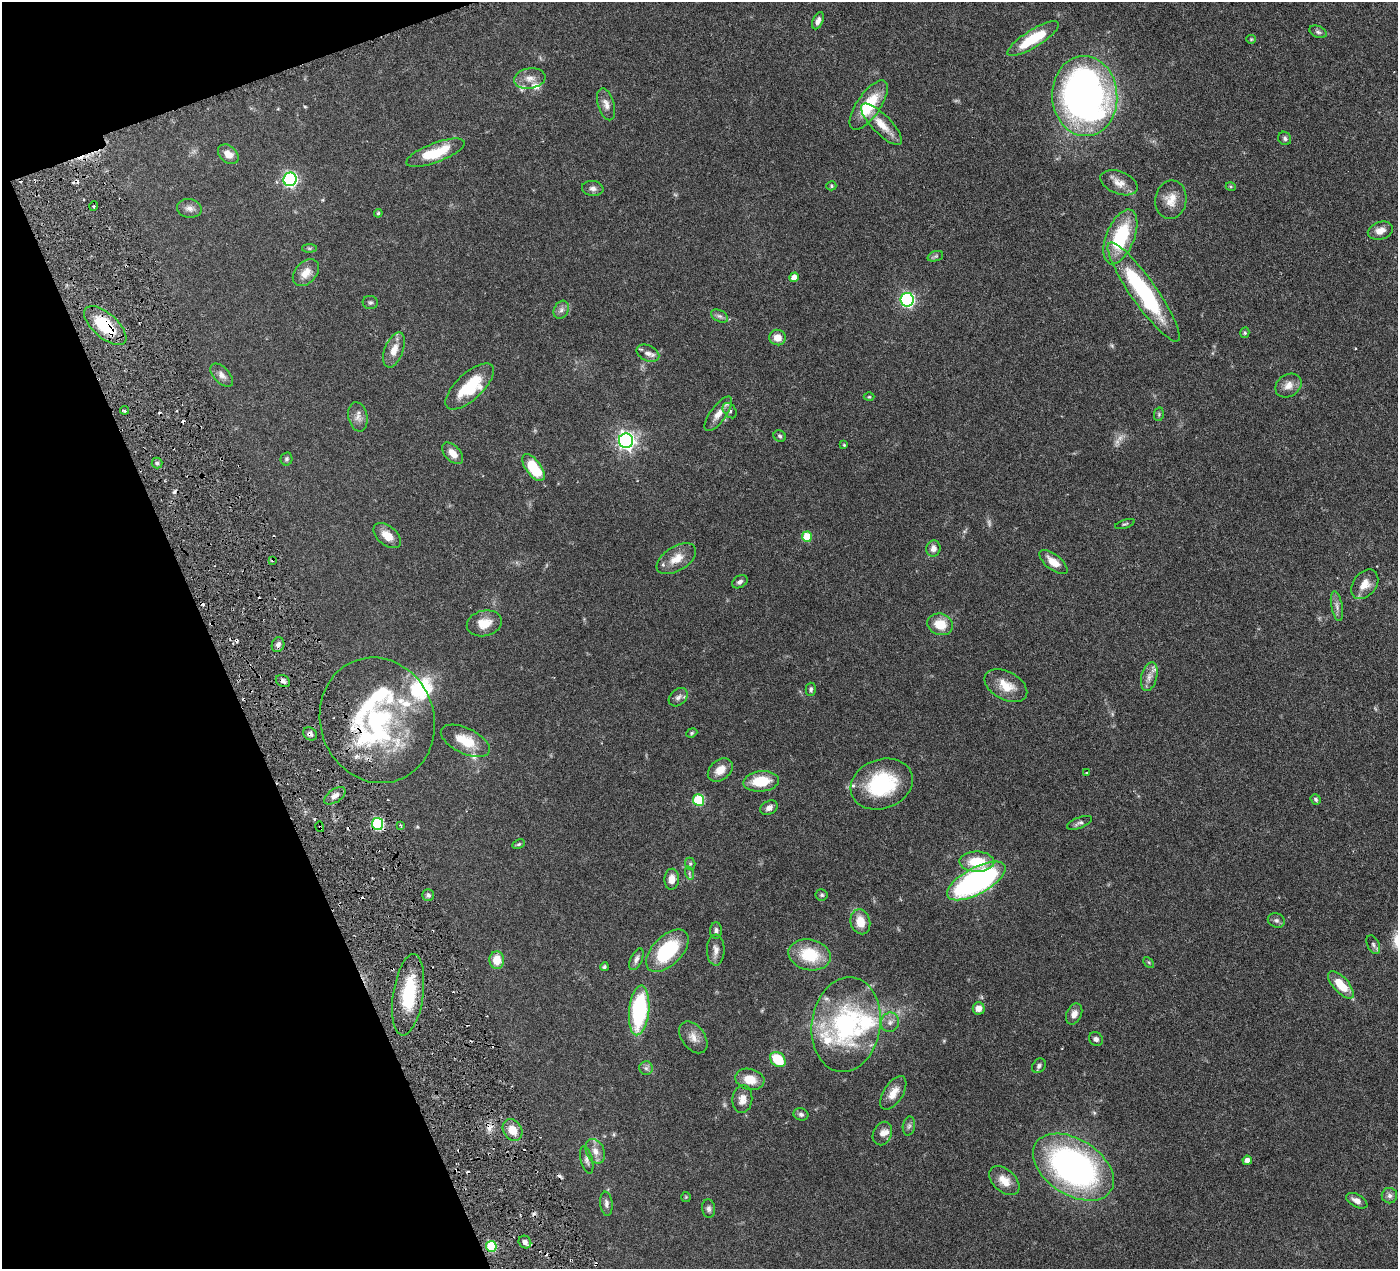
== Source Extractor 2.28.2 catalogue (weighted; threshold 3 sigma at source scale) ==
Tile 5 of 4 x 4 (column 1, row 2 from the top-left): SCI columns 7-1402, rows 2837-4103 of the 5599 x 5543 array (HDU 1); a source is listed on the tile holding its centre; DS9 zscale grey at full resolution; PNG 1400 x 1271 px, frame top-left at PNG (2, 2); each listed source drawn as its Kron ellipse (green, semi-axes under 4 px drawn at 4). Shown black and unused: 18% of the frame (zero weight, under 3 of 6 exposures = <1% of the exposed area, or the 3 px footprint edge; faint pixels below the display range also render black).
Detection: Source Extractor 2.28.2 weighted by HDU 2 'WHT'; one run over the whole footprint, this tile lists its part. Background 0.0864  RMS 0.0036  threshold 0.0149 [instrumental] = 3 sigma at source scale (4.09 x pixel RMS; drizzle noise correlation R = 1.36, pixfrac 0.8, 0.05/0.05 arcsec/px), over >= 5 px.
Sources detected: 174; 2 too faint to see at this stretch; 2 inside a brighter object's white glare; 20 cosmic-ray / hot-pixel residue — neither listed nor drawn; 13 inside a brighter listed object's ellipse — not listed separately; the other 137 listed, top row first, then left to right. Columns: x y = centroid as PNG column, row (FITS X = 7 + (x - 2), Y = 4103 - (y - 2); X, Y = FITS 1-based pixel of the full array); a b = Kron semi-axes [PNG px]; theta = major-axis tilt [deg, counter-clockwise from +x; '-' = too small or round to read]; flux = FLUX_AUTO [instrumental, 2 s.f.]
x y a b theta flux
818 21 9 5 67 1.4
1318 32 9 5 -23 0.84
1033 39 30 8 32 14
1251 39 4 4 - 0.32
530 78 16 10 9 3
1085 96 40 32 -86 160
606 104 16 8 -74 2.1
869 105 29 11 55 13
882 124 27 9 -46 5.5
1285 138 7 6 - 0.79
435 153 31 9 20 11
228 154 12 8 -42 2.7
290 179 7 6 - 70
1119 183 19 11 -21 3.4
831 186 5 4 - 0.52
1231 187 5 3 - 0.34
593 188 11 7 -6 1.4
1171 200 19 15 81 4.6
94 206 5 3 - 0.43
189 208 12 9 -11 1.8
378 213 4 4 - 0.52
1380 231 13 9 16 2.7
1120 237 29 14 68 22
309 248 7 4 -1 0.53
935 256 8 5 20 0.64
306 273 15 10 47 3.8
794 277 5 4 - 2.7
1144 292 60 13 -55 42
907 300 7 6 - 58
370 302 7 6 - 0.72
561 310 9 7 60 1.3
720 316 9 6 -26 0.99
105 326 26 12 -41 16
1245 333 5 4 - 0.46
778 338 8 7 - 3.5
394 350 18 9 69 3.8
648 353 12 7 -26 1.9
222 375 14 7 -46 1.9
1288 385 14 11 33 2.8
470 386 30 13 43 14
869 397 5 3 - 0.31
124 410 4 3 - 0.61
730 411 8 6 -53 1
718 414 20 8 54 3.3
1159 414 7 5 79 0.49
358 417 15 9 -79 2.1
780 436 6 5 - 0.62
626 441 7 7 - 130
844 445 4 4 - 0.38
453 453 13 7 -46 3.1
286 459 6 6 - 0.69
157 463 5 5 - 0.63
533 468 16 7 -53 14
1125 524 10 3 18 0.49
387 535 16 9 -39 4
807 537 5 5 - 8.8
933 548 8 7 - 2
676 559 22 12 32 4.7
273 560 4 3 - 0.38
1053 562 17 7 -39 3.9
740 582 8 6 30 0.95
1365 584 16 11 52 3.8
1337 606 15 5 -80 1.5
484 623 18 12 13 5
940 624 13 10 -18 6.2
278 645 7 6 - 1
1149 677 15 8 77 2.4
283 681 7 5 -29 1.1
1006 686 23 14 -28 6
811 689 6 5 - 0.71
678 697 11 8 41 1.4
377 720 63 57 -70 64
692 733 6 4 23 0.45
310 734 7 6 - 1.1
465 741 26 12 -26 8.4
720 770 14 10 39 3.9
1086 773 3 2 - 0.28
761 781 18 10 6 9.7
882 784 32 24 19 25
335 796 12 6 34 2
1316 799 5 5 - 0.61
699 800 6 5 - 20
769 808 9 6 29 1.5
1079 823 13 5 21 1
378 824 6 5 - 35
400 825 3 3 - 0.44
320 827 5 3 - 0.44
519 844 6 4 27 0.5
977 862 17 10 -2 9.4
690 864 6 5 - 0.52
689 873 7 4 -73 0.59
672 879 10 7 86 2.7
976 881 32 13 29 81
428 895 6 6 - 0.76
822 895 6 5 - 0.58
1276 920 9 7 -23 0.97
860 922 13 9 -75 5
716 931 8 6 86 0.93
1373 945 10 6 -65 0.95
716 950 15 9 -89 2.1
667 951 26 14 45 22
810 955 21 15 -14 13
636 959 12 5 65 1.3
497 960 9 7 -87 5.4
1149 962 6 4 -45 0.4
604 967 4 4 - 0.61
1341 985 17 7 -47 7.2
408 995 41 15 82 18
979 1008 6 6 - 2.6
639 1010 25 10 84 34
1074 1014 11 7 66 2.1
890 1022 10 9 - 1.9
846 1024 48 34 81 52
693 1037 18 11 -53 2.9
1096 1039 7 6 - 1
778 1059 9 6 -43 11
1039 1066 8 6 52 0.9
646 1068 7 7 - 0.95
750 1079 15 10 -14 5.2
893 1093 19 9 58 3.7
742 1099 14 10 83 2.7
801 1114 7 6 - 0.94
909 1126 9 6 79 0.92
513 1130 11 9 -56 4.1
882 1133 12 9 67 2.1
595 1151 13 9 -64 2.7
587 1160 14 6 -76 1.2
1247 1160 4 4 - 1.6
1073 1167 44 28 -32 110
1004 1181 18 11 -43 4.2
1389 1196 8 7 - 1.1
686 1197 5 5 - 0.38
1357 1201 11 6 -29 2
606 1204 12 6 -83 1.2
709 1209 9 6 -83 1.1
525 1242 7 6 - 1.5
491 1246 5 5 - 17
Overlapping masked pixels (flux is a lower limit): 7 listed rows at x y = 105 326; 273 560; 377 720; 310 734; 378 824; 320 827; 491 1246